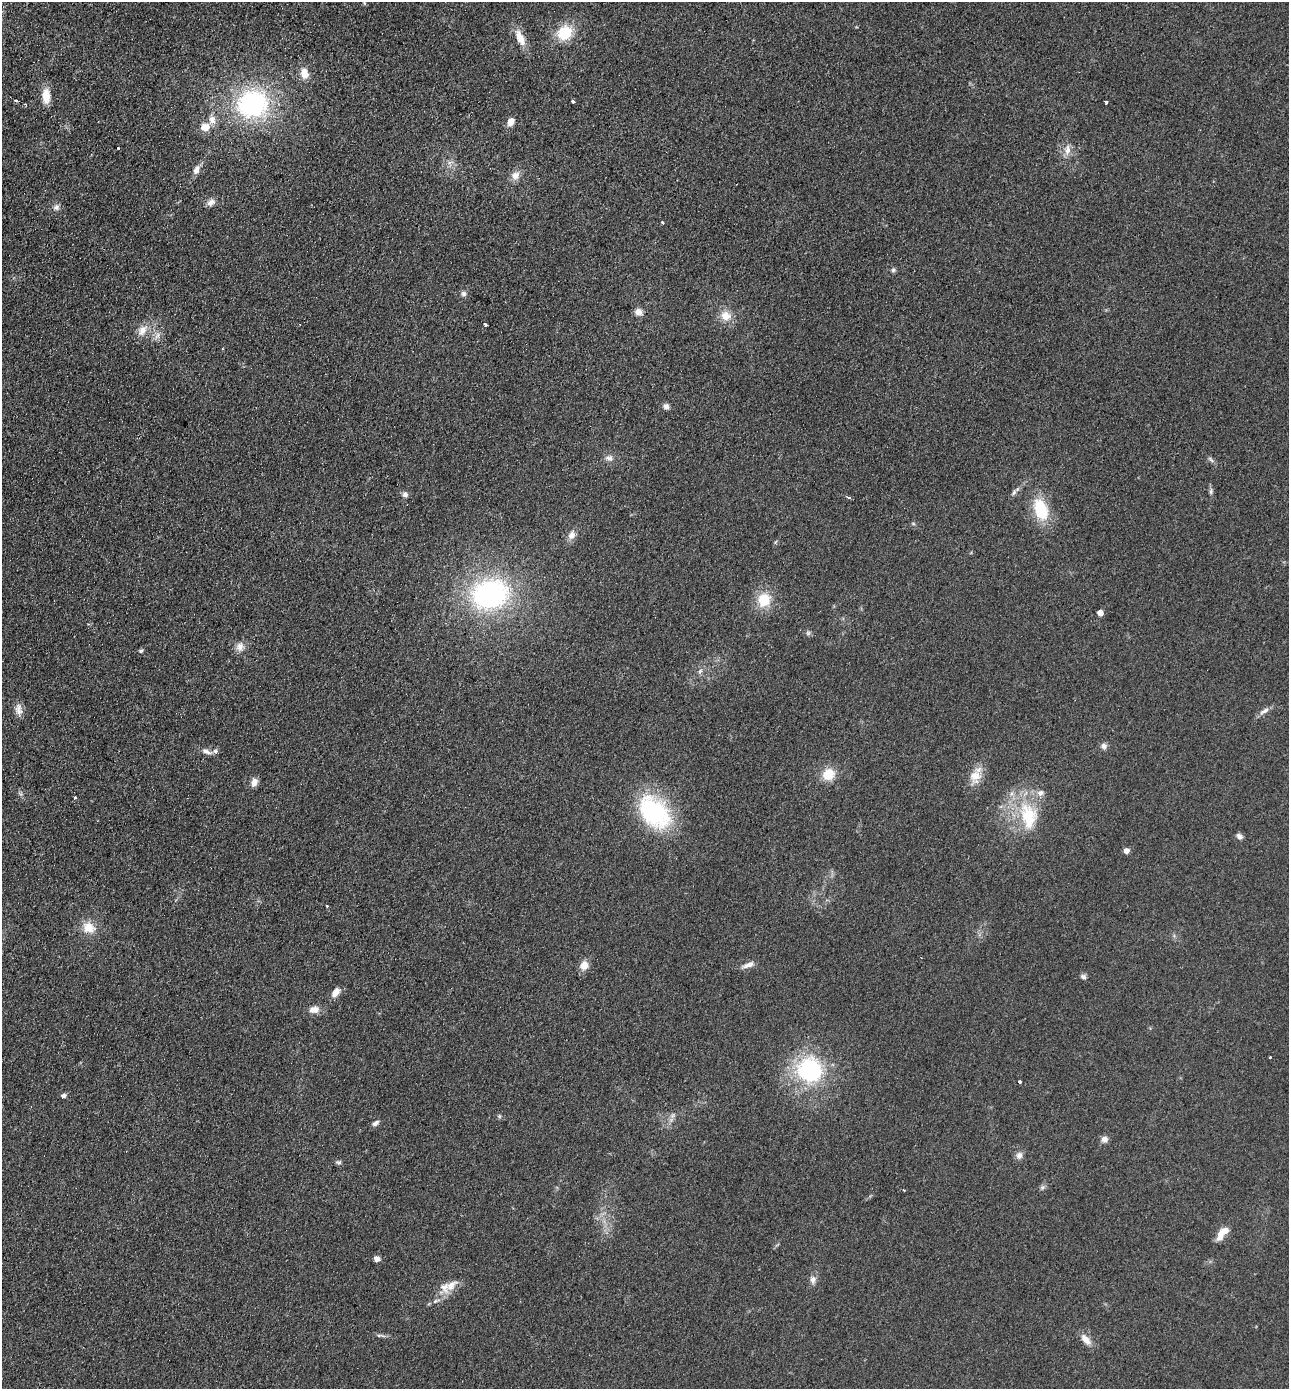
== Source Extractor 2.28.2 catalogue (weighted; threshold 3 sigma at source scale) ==
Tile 11 of 4 x 4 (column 3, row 3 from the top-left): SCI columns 2902-4188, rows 1414-2800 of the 5671 x 5601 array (HDU 1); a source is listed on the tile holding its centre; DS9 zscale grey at full resolution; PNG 1291 x 1391 px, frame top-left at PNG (2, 2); no overlay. Shown black and unused: <1% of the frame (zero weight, under 2 of 3 exposures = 3% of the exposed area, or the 3 px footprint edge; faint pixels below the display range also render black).
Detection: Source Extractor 2.28.2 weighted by HDU 2 'WHT'; one run over the whole footprint, this tile lists its part. Background 0.12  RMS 0.011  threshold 0.0478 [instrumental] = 3 sigma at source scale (4.5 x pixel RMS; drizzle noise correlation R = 1.50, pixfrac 1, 0.05/0.05 arcsec/px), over >= 5 px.
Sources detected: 83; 1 too faint to see at this stretch — not listed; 6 inside a brighter listed object's ellipse — not listed separately; the other 76 listed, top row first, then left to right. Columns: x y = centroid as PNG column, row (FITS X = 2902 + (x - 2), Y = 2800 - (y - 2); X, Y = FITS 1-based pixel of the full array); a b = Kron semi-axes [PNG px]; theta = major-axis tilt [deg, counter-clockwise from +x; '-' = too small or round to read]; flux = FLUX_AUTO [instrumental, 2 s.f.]
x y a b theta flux
565 33 10 9 - 48
520 38 22 9 -66 14
304 73 11 9 -82 11
46 96 14 8 -90 17
573 102 3 3 - 3.7
1105 102 3 3 - 1.8
26 104 3 2 - 1.1
252 104 33 27 15 160
511 122 8 6 58 9.2
205 127 11 9 16 11
118 148 3 3 - 2.4
1067 150 15 7 83 7.4
450 162 7 4 19 2.5
196 170 10 6 71 6.7
515 175 12 11 - 8
211 202 10 8 30 5.9
56 207 9 8 - 4.1
662 223 3 3 - 2.4
893 270 6 6 - 1.9
464 294 8 7 - 3.1
638 312 9 8 - 6.3
726 316 13 11 -9 13
485 324 4 3 - 5.2
142 330 18 10 56 11
157 336 12 6 57 5.1
666 406 7 7 - 3.9
609 458 10 8 3 4.7
1211 460 9 4 -48 2.4
1211 492 7 5 72 2
1014 493 9 5 53 2.7
405 495 7 7 - 3.9
849 498 3 3 - 7.1
1041 509 24 14 -70 43
572 535 12 9 71 6.8
490 594 39 30 11 200
764 600 15 13 74 27
1100 613 5 4 - 10
808 633 6 6 - 2
240 647 13 11 -88 7.4
141 651 5 5 - 1.7
700 671 7 4 46 2.1
19 711 13 10 -56 6.9
1264 711 15 6 29 4.9
1104 746 8 8 - 3.9
206 751 15 6 -26 5.3
828 774 15 14 - 18
975 776 21 15 80 16
254 782 10 7 68 6.3
75 797 3 3 - 1.7
654 812 43 28 -49 110
1028 816 41 25 -78 57
1239 836 8 6 -33 3.7
1126 851 4 4 - 9.3
327 906 3 3 - 1.5
89 928 17 14 -21 16
584 965 11 10 - 9.2
748 965 16 6 20 6.2
1083 977 7 6 - 2.8
335 993 11 6 54 8.9
314 1010 12 8 9 8.5
1270 1057 3 2 - 1.3
809 1070 33 31 -36 110
1020 1082 3 3 - 2
63 1096 6 5 - 2.9
499 1116 5 5 - 1.6
375 1123 10 6 39 3.5
1105 1139 7 7 - 5.3
1019 1155 9 8 - 4.9
338 1162 8 6 3 2.1
1042 1187 7 6 - 2.4
1221 1234 20 9 66 10
377 1259 7 6 - 4.2
813 1280 10 8 86 5.3
451 1286 23 12 44 13
379 1335 6 4 18 1.3
1086 1339 16 9 -47 8.7